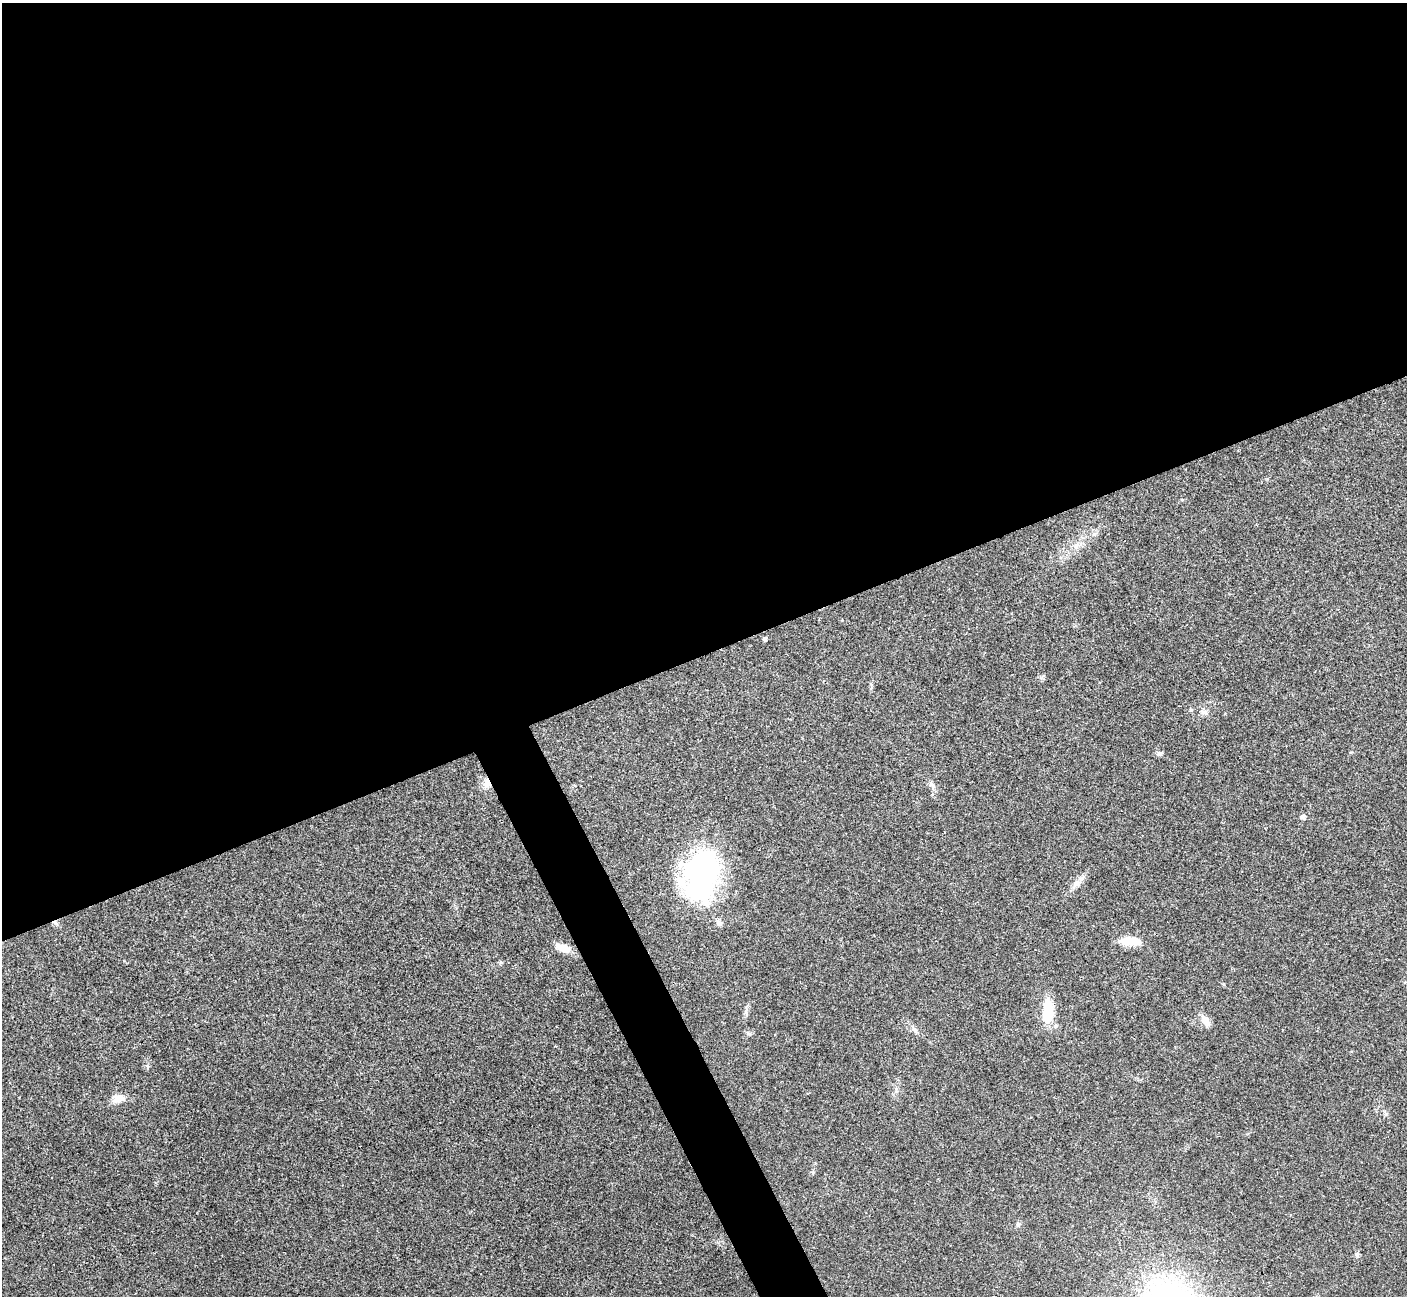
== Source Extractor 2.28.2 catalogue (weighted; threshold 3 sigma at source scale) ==
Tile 2 of 4 x 4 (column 2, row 1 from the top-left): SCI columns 1409-2813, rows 4037-5330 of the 5629 x 5617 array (HDU 1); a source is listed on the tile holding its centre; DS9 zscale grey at full resolution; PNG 1409 x 1298 px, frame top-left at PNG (2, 3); no overlay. Shown black and unused: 53% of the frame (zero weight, under 3 of 4 exposures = <1% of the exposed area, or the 3 px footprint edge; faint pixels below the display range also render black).
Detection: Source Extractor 2.28.2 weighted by HDU 2 'WHT'; one run over the whole footprint, this tile lists its part. Background 0.022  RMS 0.0041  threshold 0.0183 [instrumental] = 3 sigma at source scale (4.5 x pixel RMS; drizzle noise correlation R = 1.50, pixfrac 1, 0.05/0.05 arcsec/px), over >= 5 px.
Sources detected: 24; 3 inside a brighter listed object's ellipse — not listed separately; the other 21 listed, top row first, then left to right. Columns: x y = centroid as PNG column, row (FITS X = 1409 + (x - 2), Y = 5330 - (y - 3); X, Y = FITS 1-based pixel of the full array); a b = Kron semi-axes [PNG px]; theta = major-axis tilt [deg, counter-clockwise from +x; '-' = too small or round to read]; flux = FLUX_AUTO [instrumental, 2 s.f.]
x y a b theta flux
1076 546 11 3 61 1.2
764 639 5 4 - 0.98
1191 710 6 4 -1 0.49
1204 712 8 6 -7 1.2
1160 754 8 6 16 0.92
487 783 13 10 -83 3.4
932 784 13 5 -56 1.5
1303 817 7 6 - 1
702 876 61 38 80 73
1077 884 9 8 - 2.1
55 923 8 3 -19 0.86
1130 941 24 11 3 6.5
563 948 19 9 -19 4.7
501 962 6 4 1 0.56
746 1012 9 4 82 1.1
1047 1012 29 12 88 12
1205 1021 16 8 -59 3.6
915 1030 9 6 -30 1.3
118 1099 14 9 13 4.1
1018 1225 6 5 - 0.69
1357 1255 7 6 - 0.83
Overlapping masked pixels (flux is a lower limit): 2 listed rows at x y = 487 783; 55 923
Unlisted compact peaks at least as high as the median listed source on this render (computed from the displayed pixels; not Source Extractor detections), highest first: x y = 1094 534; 1386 1114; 147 1066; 1041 678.